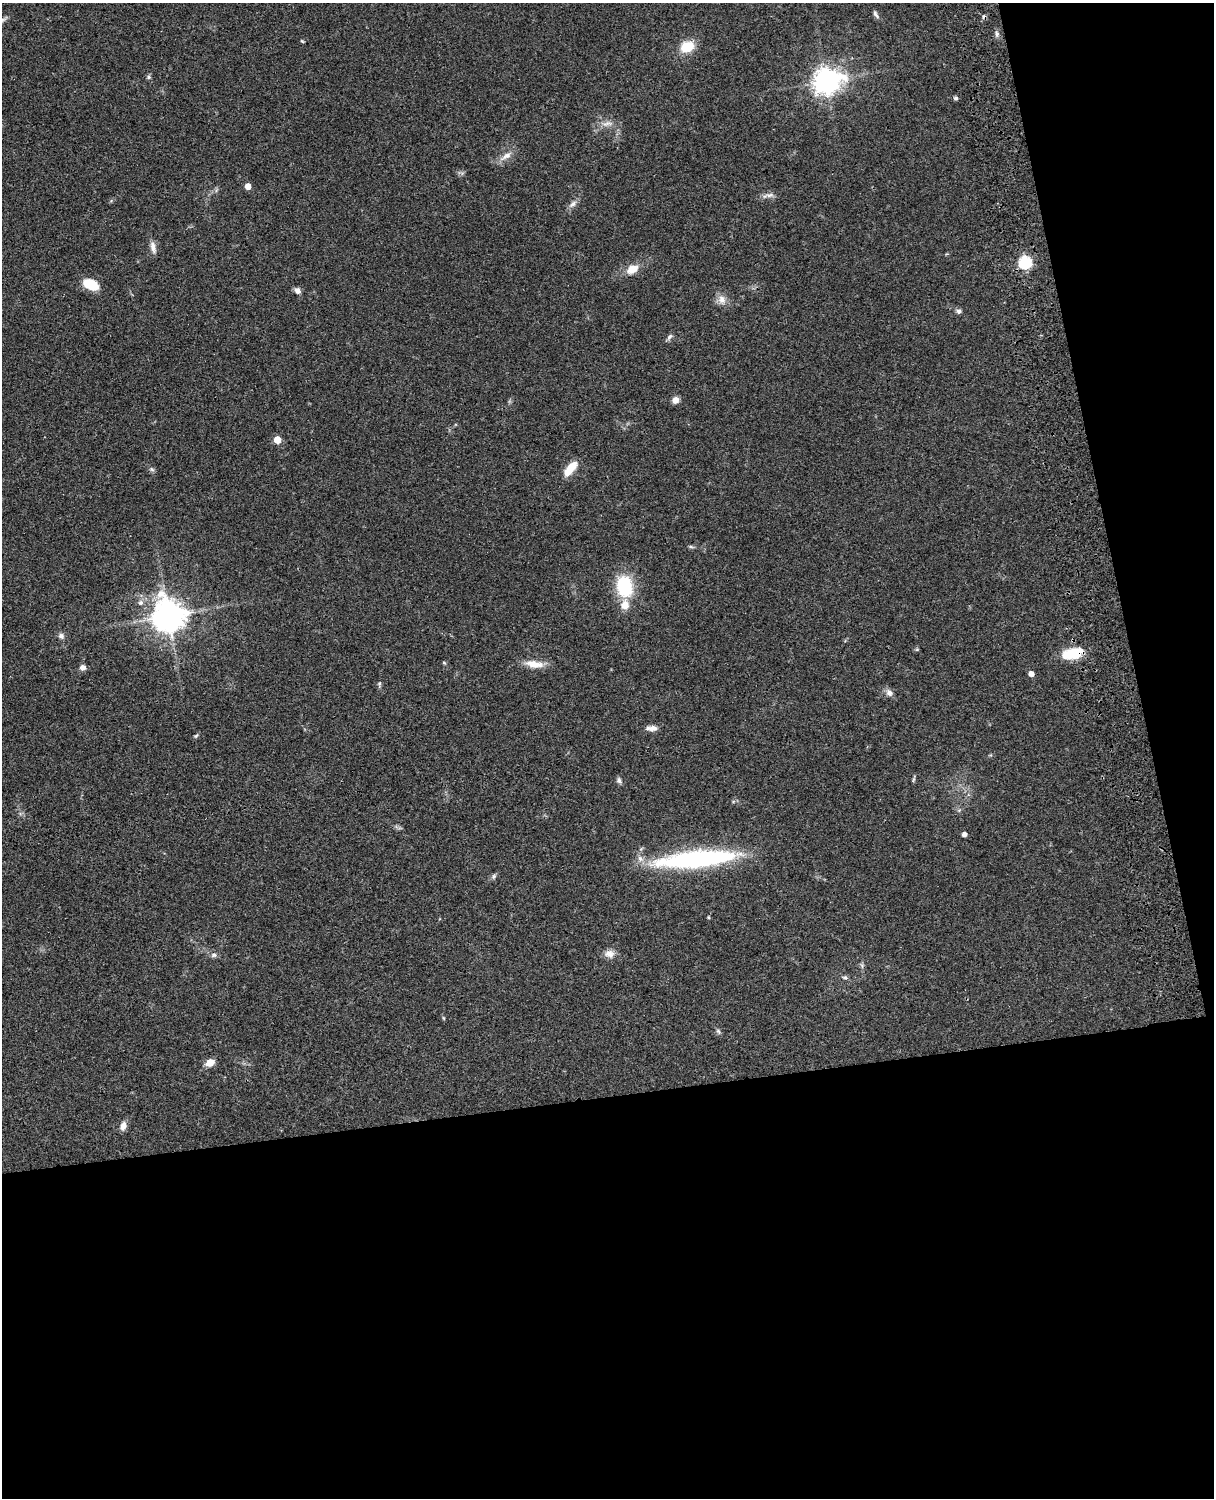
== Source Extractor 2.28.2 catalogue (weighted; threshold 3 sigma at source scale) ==
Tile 12 of 4 x 3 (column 4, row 3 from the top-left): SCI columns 3759-4970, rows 278-1773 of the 5089 x 4929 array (HDU 1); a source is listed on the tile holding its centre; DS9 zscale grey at full resolution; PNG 1216 x 1500 px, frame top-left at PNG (2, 3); no overlay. Shown black and unused: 33% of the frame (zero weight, under 3 of 4 exposures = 6% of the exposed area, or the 3 px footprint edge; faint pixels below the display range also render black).
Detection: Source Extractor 2.28.2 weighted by HDU 2 'WHT'; one run over the whole footprint, this tile lists its part. Background 0.0781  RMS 0.006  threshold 0.0269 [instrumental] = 3 sigma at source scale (4.5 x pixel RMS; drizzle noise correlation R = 1.50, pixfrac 1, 0.05/0.05 arcsec/px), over >= 5 px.
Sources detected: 56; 1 cosmic-ray / hot-pixel residue — not listed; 1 inside a brighter listed object's ellipse — not listed separately; the other 54 listed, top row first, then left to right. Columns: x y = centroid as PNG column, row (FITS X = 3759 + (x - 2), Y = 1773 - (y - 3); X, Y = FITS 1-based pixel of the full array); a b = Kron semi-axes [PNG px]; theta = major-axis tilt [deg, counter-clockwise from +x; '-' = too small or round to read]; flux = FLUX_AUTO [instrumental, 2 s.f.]
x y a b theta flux
876 14 12 5 -58 1.7
2 20 17 5 28 2.4
997 34 7 6 - 1.6
302 41 5 3 - 0.58
687 47 14 10 18 15
149 77 6 5 - 1
826 81 9 8 - 600
956 98 5 4 - 1.4
607 124 15 7 10 4
506 156 20 8 33 5
248 186 5 4 - 5.7
769 195 13 6 4 2.6
573 204 14 6 38 2.7
153 247 17 6 -78 3.6
1025 262 6 6 - 80
632 269 14 9 27 7.8
90 284 16 10 -23 15
297 290 7 6 - 3
722 300 13 11 -81 4.6
959 311 7 6 - 1.6
669 337 10 5 53 1.6
675 400 8 8 - 3
277 440 5 5 - 12
152 469 7 5 -22 1.2
570 469 21 8 50 10
691 546 8 4 -9 0.96
624 586 24 18 -78 30
141 603 8 7 - 2.3
168 616 11 10 - 880
61 636 8 7 - 2.1
917 649 6 3 19 0.66
1072 653 24 11 12 19
444 663 5 4 - 0.73
534 664 25 9 -7 8.1
83 667 7 6 - 3
1031 674 4 4 - 3.9
379 684 8 5 86 1.1
889 693 11 8 -48 2.9
652 728 14 6 2 3.8
196 736 6 4 23 0.83
619 780 8 6 -54 1.7
913 780 8 3 71 0.88
964 834 4 4 - 2.9
696 859 87 16 6 96
494 876 8 5 71 1.3
708 917 4 3 - 0.6
609 954 13 10 -12 4.3
214 955 8 7 - 1.8
862 966 6 5 - 1.1
845 977 7 5 -7 1.2
443 1018 6 4 -88 0.62
718 1031 8 5 -50 1.2
210 1063 8 6 26 7.1
123 1126 10 7 72 3.6
Overlapping masked pixels (flux is a lower limit): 1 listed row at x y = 1072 653
Isophote crosses this tile's border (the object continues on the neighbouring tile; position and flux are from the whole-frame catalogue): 1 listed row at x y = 2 20